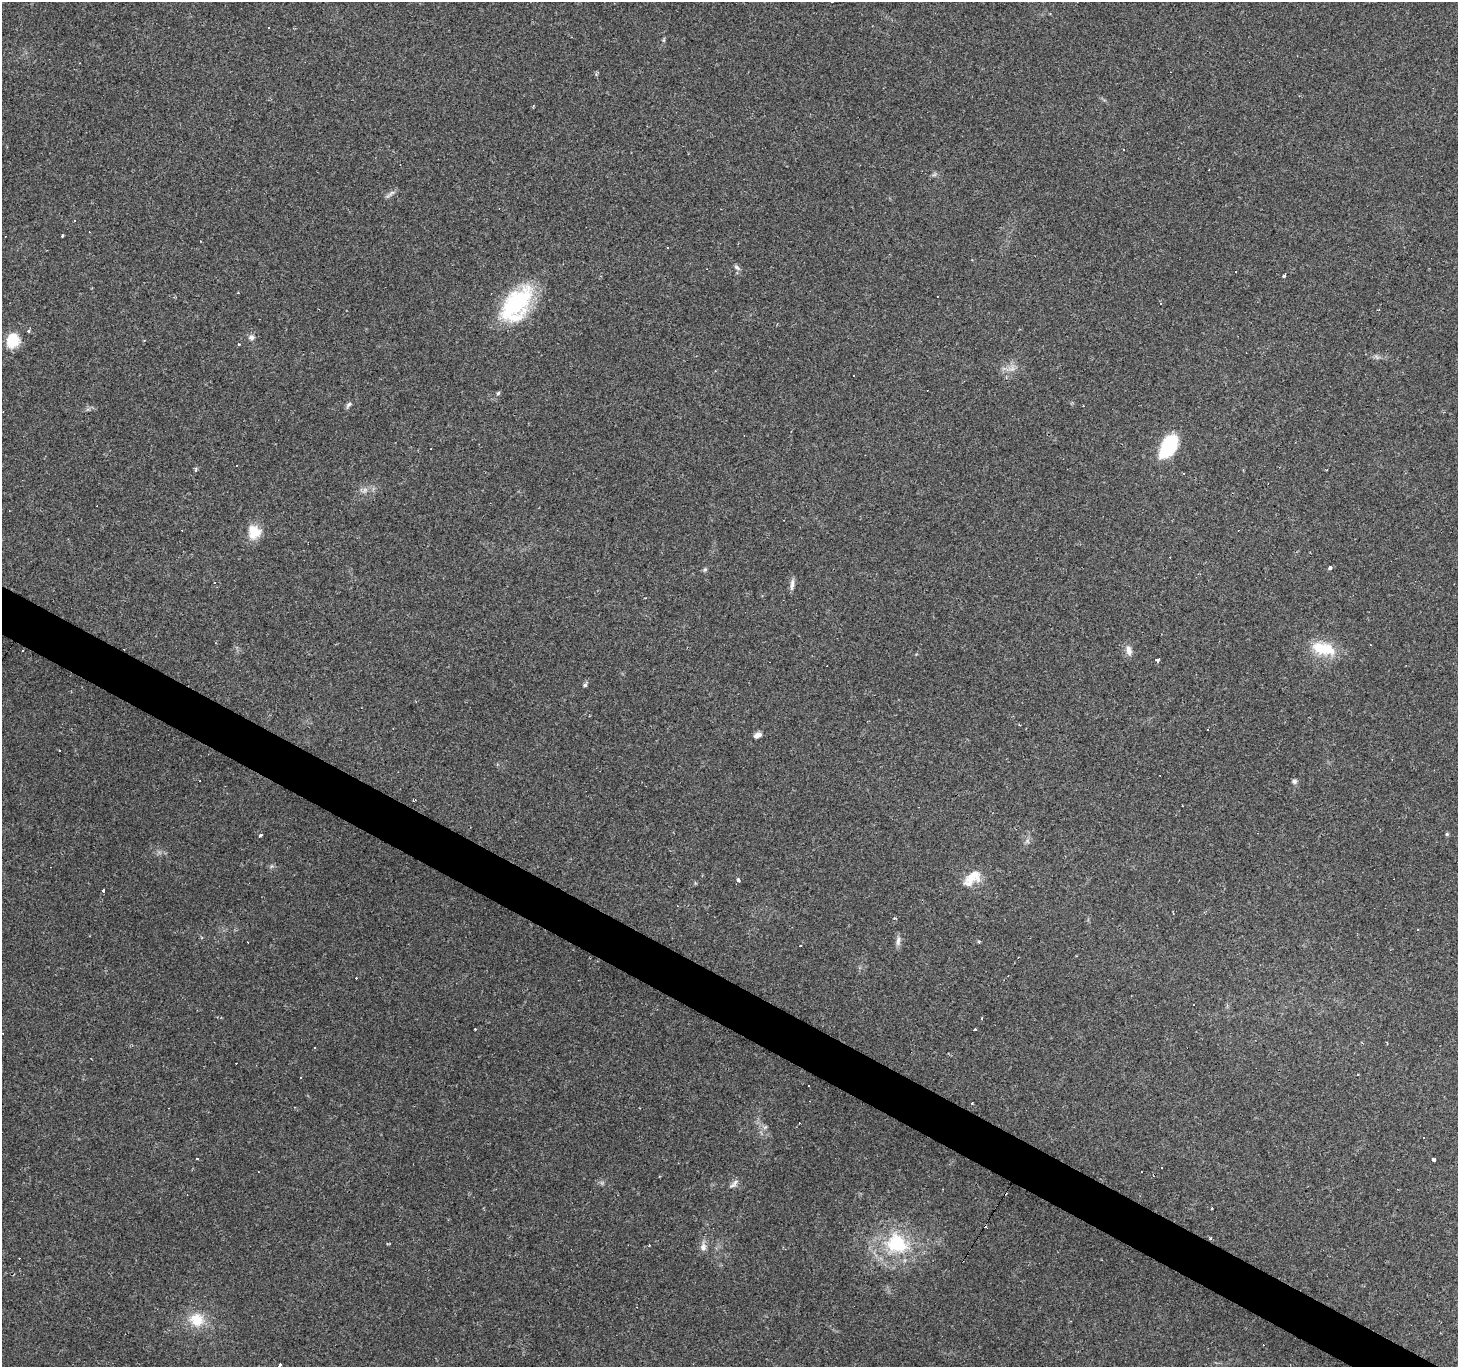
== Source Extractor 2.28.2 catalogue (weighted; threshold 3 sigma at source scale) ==
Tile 6 of 4 x 4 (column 2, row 2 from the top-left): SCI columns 1458-2913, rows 2987-4351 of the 5824 x 5906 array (HDU 1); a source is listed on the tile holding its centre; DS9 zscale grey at full resolution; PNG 1460 x 1369 px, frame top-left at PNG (2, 2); no overlay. Shown black and unused: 3% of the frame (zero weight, under 2 of 3 exposures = <1% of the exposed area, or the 3 px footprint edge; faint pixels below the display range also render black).
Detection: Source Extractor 2.28.2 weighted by HDU 2 'WHT'; one run over the whole footprint, this tile lists its part. Background 0.0856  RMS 0.0063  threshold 0.0282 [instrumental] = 3 sigma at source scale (4.5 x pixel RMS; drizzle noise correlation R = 1.50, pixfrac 1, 0.0396/0.0396 arcsec/px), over >= 5 px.
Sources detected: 88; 32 cosmic-ray / hot-pixel residue — not listed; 1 inside a brighter listed object's ellipse — not listed separately; the other 55 listed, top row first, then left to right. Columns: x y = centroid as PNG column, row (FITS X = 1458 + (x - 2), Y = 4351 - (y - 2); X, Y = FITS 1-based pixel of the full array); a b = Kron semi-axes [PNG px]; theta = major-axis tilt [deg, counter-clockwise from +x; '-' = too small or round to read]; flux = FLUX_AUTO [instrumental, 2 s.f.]
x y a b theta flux
391 194 17 4 38 2
737 267 9 5 -44 1.6
1284 275 4 3 - 7.2
516 304 48 27 55 58
1160 304 3 3 - 0.71
28 331 4 3 - 2.3
251 337 7 7 - 2.3
13 341 17 14 67 15
1012 369 9 5 15 2.6
498 393 5 4 - 1.1
348 405 9 5 56 1.6
1168 447 28 16 60 30
237 465 3 3 - 1.3
365 490 7 4 72 1.5
254 532 17 15 -78 12
1330 568 4 3 - 2.9
705 569 6 5 - 1
214 582 3 2 - 0.51
792 584 17 5 83 2.5
1323 649 31 15 -14 21
23 650 3 2 - 0.56
1129 650 14 7 -79 3.8
1158 660 4 4 - 3.8
585 685 6 5 - 1.4
1208 729 3 3 - 0.9
757 735 9 6 29 3
1294 781 7 6 - 1.5
413 801 4 2 - 0.66
1447 834 5 4 - 0.8
261 835 4 3 - 1.2
970 878 24 18 29 12
738 879 6 3 -39 1
103 890 4 3 - 6.3
895 918 4 3 - 0.89
1418 929 3 2 - 0.57
898 941 14 5 84 2.6
800 945 2 2 - 0.43
1193 1004 2 2 - 0.43
981 1018 3 2 - 0.72
475 1029 3 2 - 0.58
974 1029 3 3 - 2.4
315 1048 3 3 - 16
1358 1075 3 2 - 0.7
301 1078 3 2 - 0.54
808 1086 3 2 - 0.54
972 1103 3 3 - 1.5
765 1127 8 4 44 1.4
197 1159 4 3 - 1.3
1434 1159 4 3 - 7.9
734 1184 15 6 46 2.5
1210 1238 3 3 - 1.5
897 1243 27 22 -21 41
703 1247 10 8 -79 3.2
197 1320 19 17 -16 16
280 1365 4 3 - 3.1
Overlapping masked pixels (flux is a lower limit): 1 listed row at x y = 1210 1238
Isophote crosses this tile's border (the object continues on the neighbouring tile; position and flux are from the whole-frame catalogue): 1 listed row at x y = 280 1365
Unlisted compact peaks at least as high as the median listed source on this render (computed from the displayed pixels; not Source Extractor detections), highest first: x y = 239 344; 62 235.